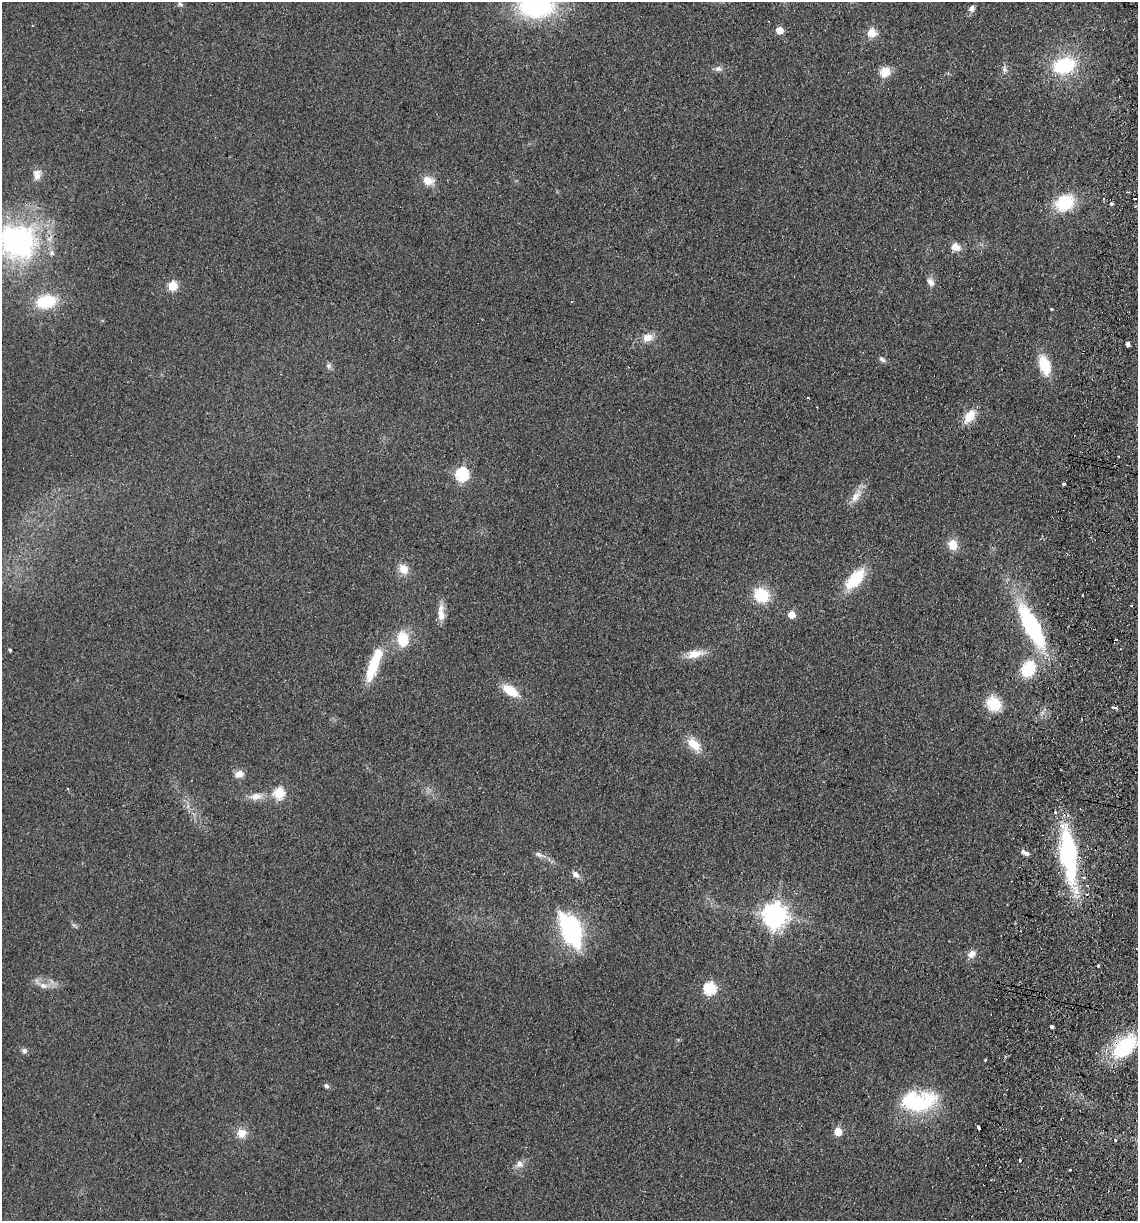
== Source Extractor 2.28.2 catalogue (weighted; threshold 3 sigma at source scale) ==
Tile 10 of 4 x 4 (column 2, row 3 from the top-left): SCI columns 1311-2446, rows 1232-2450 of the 5008 x 4901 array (HDU 1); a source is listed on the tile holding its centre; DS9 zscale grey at full resolution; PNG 1140 x 1223 px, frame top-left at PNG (2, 2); no overlay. Shown black and unused: <1% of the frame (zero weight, under 2 of 3 exposures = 3% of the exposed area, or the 3 px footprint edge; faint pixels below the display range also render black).
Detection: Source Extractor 2.28.2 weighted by HDU 2 'WHT'; one run over the whole footprint, this tile lists its part. Background 0.111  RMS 0.01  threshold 0.0449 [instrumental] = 3 sigma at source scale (4.5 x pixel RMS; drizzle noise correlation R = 1.50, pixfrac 1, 0.05/0.05 arcsec/px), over >= 5 px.
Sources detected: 77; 7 cosmic-ray / hot-pixel residue — not listed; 1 inside a brighter listed object's ellipse — not listed separately; the other 69 listed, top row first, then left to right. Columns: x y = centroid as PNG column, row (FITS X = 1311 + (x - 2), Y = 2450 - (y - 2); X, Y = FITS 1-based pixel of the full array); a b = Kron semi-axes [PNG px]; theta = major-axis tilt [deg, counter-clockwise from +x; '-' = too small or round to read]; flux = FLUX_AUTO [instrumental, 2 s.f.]
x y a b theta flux
180 4 7 5 -60 2.3
536 7 32 18 0 140
972 8 9 8 - 3.9
780 30 5 5 - 21
872 33 10 9 - 12
1064 65 23 17 16 63
718 69 10 7 -12 3.9
1005 69 9 5 -67 2.9
885 72 13 12 - 13
37 174 13 10 79 8
428 180 15 10 -13 12
1065 203 22 17 31 42
1111 204 4 3 - 2.8
18 241 52 48 -26 190
955 247 12 10 -25 8.3
931 282 12 8 -61 5.5
172 286 5 5 - 47
46 302 22 15 11 43
1051 309 3 3 - 1.2
648 337 13 10 19 10
1128 344 4 4 - 13
882 359 9 5 -39 2.7
1044 365 16 9 -71 37
329 366 8 7 - 2.9
808 398 3 2 - 1.2
969 416 18 10 55 17
1118 456 2 2 - 1.2
462 474 6 6 - 140
1063 484 4 3 - 1.5
856 496 24 9 56 11
953 545 12 11 - 13
403 569 14 11 -47 11
855 579 24 12 49 43
761 595 16 13 -36 35
1082 596 3 2 - 1.5
1131 605 3 2 - 1.6
441 613 23 8 -88 11
791 615 5 5 - 20
1031 626 40 14 -62 140
402 639 16 12 -86 27
10 650 3 3 - 2.9
695 654 23 10 11 14
373 665 37 9 70 47
1028 669 18 14 61 37
510 691 17 9 -33 23
993 704 13 11 -46 34
1113 707 4 3 - 4.4
694 744 21 12 -45 16
239 774 11 8 13 7.2
279 793 6 6 - 69
256 796 16 10 7 9.8
1026 853 6 5 - 3
539 854 13 6 -23 4.3
1068 855 59 17 -83 140
576 874 10 7 -40 5
774 915 8 8 - 920
571 929 39 20 -67 110
972 954 11 9 38 6.8
43 985 13 8 -12 7.4
710 988 6 6 - 110
1052 1027 4 3 - 14
1125 1047 35 19 41 68
24 1051 8 7 - 3
326 1086 7 6 - 2.4
918 1101 47 25 4 80
979 1128 4 3 - 5.5
838 1131 5 5 - 26
242 1133 12 11 - 11
519 1164 9 9 - 6.2
Overlapping masked pixels (flux is a lower limit): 1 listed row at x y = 1125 1047
Isophote crosses this tile's border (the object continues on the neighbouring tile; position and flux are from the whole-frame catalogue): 2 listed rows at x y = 536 7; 18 241